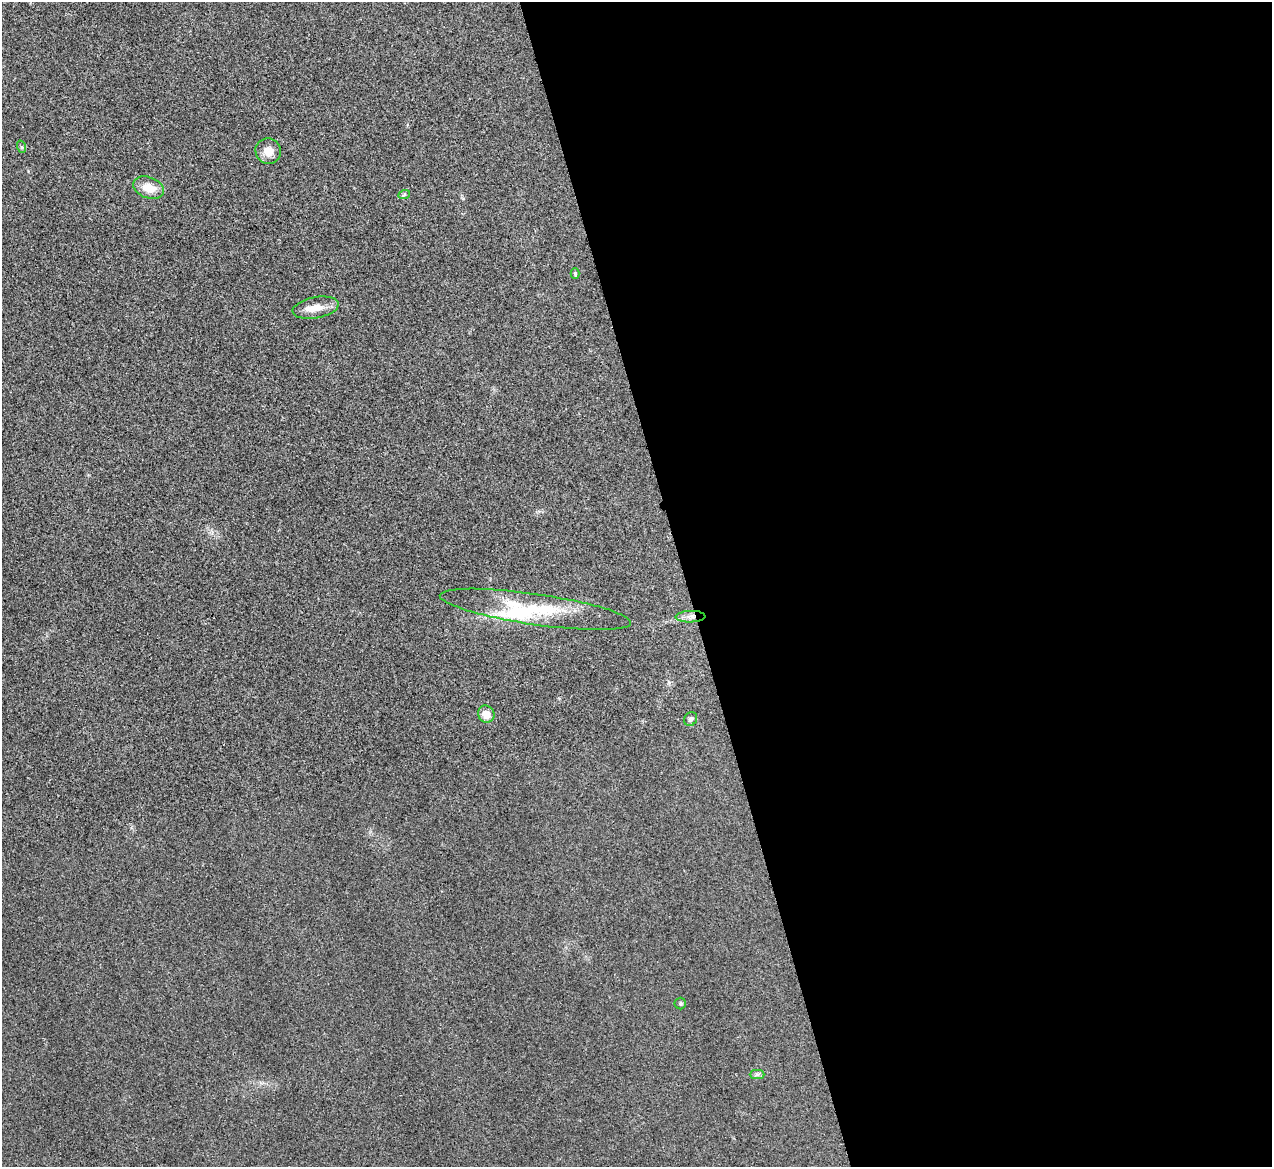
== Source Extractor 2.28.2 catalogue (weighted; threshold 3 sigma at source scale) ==
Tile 8 of 4 x 4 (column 4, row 2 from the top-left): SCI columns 3812-5081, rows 2476-3640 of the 5086 x 5069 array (HDU 1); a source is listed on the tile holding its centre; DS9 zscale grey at full resolution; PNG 1274 x 1169 px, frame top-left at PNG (2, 2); each listed source drawn as its Kron ellipse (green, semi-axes under 4 px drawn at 4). Shown black and unused: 46% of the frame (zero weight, under 3 of 4 exposures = <1% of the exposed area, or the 3 px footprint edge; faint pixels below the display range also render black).
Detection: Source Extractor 2.28.2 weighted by HDU 2 'WHT'; one run over the whole footprint, this tile lists its part. Background 0.0296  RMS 0.0061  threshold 0.0272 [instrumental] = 3 sigma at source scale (4.5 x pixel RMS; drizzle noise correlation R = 1.50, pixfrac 1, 0.05/0.05 arcsec/px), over >= 5 px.
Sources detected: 13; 1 inside a brighter object's white glare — neither listed nor drawn; the other 12 listed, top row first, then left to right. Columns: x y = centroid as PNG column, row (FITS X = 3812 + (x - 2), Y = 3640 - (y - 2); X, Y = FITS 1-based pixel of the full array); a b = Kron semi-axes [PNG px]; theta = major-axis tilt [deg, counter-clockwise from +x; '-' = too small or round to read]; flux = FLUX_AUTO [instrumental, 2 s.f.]
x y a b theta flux
22 147 6 4 -71 0.79
268 151 13 12 - 5.8
149 188 16 10 -20 8.7
404 195 6 3 21 0.79
575 273 5 4 - 1
316 308 23 10 11 7.9
535 609 96 15 -8 39
690 617 15 5 2 3.7
486 714 9 8 - 6.2
691 719 7 6 - 1.4
680 1003 6 5 - 1
757 1074 7 4 0 1.4
Overlapping masked pixels (flux is a lower limit): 1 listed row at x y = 690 617